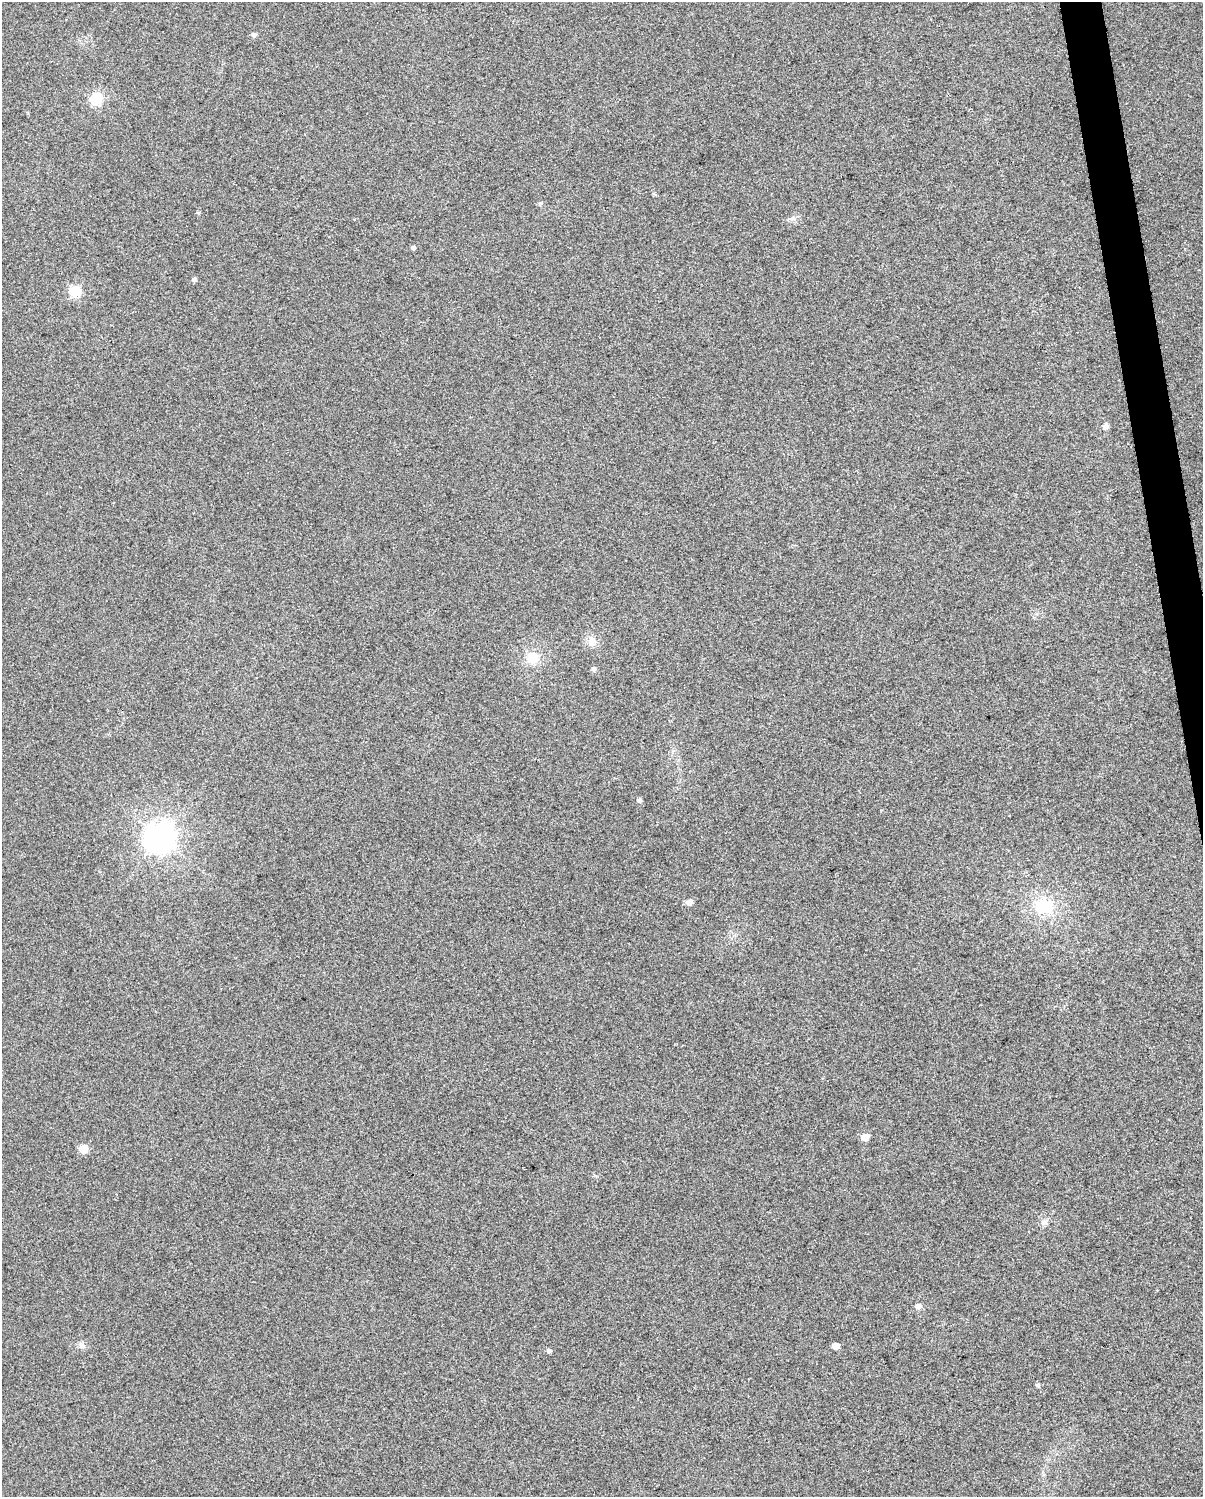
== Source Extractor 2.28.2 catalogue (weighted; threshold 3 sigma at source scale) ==
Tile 6 of 4 x 3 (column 2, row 2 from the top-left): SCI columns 1202-2402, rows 1516-3010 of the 4804 x 4570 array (HDU 1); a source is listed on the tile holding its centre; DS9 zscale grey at full resolution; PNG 1205 x 1499 px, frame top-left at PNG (2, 2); no overlay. Shown black and unused: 2% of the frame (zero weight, under 3 of 5 exposures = <1% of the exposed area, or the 3 px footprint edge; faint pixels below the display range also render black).
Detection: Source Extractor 2.28.2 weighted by HDU 2 'WHT'; one run over the whole footprint, this tile lists its part. Background 0.0255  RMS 0.035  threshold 0.156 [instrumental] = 3 sigma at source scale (4.5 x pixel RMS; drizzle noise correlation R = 1.50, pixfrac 1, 0.0396/0.0396 arcsec/px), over >= 5 px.
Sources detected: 22; all 22 listed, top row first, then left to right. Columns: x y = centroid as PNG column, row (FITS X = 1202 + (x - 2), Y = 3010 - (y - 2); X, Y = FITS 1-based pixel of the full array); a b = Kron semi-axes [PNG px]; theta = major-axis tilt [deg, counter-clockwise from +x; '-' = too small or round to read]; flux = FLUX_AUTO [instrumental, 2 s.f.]
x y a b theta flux
254 35 5 5 - 10
96 99 7 6 - 150
540 204 5 5 - 5.4
413 247 5 5 - 7.3
194 279 5 4 - 8.6
75 291 6 6 - 230
1105 426 9 6 67 9.8
592 641 12 11 - 27
533 658 16 14 -5 59
593 669 6 5 - 9.2
639 800 6 5 - 8.3
160 838 10 9 - 3500
689 902 6 5 - 23
1044 906 25 20 -7 130
865 1137 5 5 - 52
83 1149 5 5 - 110
1044 1222 9 6 0 11
918 1306 7 6 - 15
82 1346 10 7 -33 13
836 1346 5 5 - 30
549 1351 5 5 - 8.1
1038 1385 6 5 - 6.1